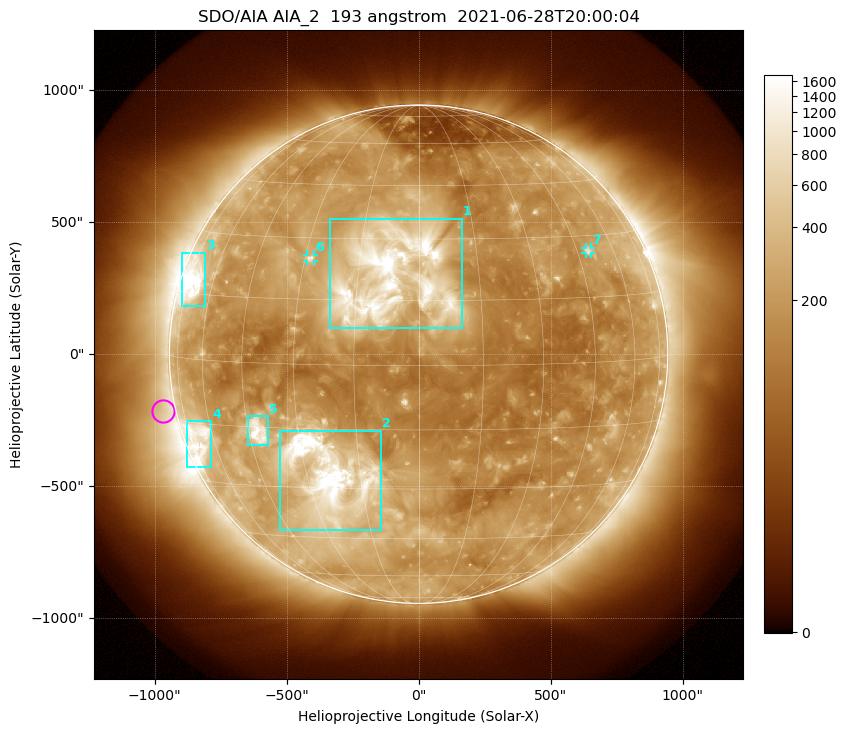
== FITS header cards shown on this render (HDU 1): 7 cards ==
TELESCOP= 'SDO/AIA '           / For AIA: SDO/AIA
INSTRUME= 'AIA_2   '           / For AIA: AIA_ATA1, AIA_ATA2, AIA_ATA3 or AIA_AT
WAVELNTH=                  193 / [angstrom] Wavelength
WAVEUNIT= 'angstrom'           / Wavelength unit: angstrom
DATE-OBS= '2021-06-28T20:00:04.843' / [ISO] Date when observation started; ISO 8
CTYPE1  = 'HPLN-TAN'           / CTYPE1: HPLN
CTYPE2  = 'HPLT-TAN'           / CTYPE2: HPLT

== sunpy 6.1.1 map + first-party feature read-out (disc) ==
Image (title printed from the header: SDO/AIA AIA_2  193 angstrom  2021-06-28T20:00:04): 1024 x 1024 px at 2.4 arcsec/px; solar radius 944 arcsec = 393 px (full disc in frame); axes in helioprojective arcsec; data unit not stated in the header (colour bar unlabelled)
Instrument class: DISC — disc imager (sunpy class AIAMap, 193 A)
Bright regions (active regions / flare kernels): reference = the median radial profile (limb darkening/brightening removed); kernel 9 px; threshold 5 sigma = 393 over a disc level ~176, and >= 1.15x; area >= 12 px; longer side >= 9 px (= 22 arcsec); searched inside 0.97 R_sun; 7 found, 7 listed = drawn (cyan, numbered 1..; 2 of them under ~33 arcsec drawn as corner ticks so the feature stays visible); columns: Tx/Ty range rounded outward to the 5 arcsec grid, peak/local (2 s.f.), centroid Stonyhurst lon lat
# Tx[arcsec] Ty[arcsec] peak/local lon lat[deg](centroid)
1 -335..165 100..515 19 -6 +20
2 -525..-145 -670..-290 22 -24 -27
3 -900..-805 180..385 12 -70 +18
4 -880..-785 -430..-255 5.8 -67 -19
5 -645..-570 -345..-235 10 -42 -16
6 -425..-395 350..380 5.2 -28 +25
7 630..655 380..405 4 +49 +26
Off-limb structures (1.02-1.3 R_sun): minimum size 162 px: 3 found; the strongest spans PA ~50..135 deg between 1.02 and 1.3 R_sun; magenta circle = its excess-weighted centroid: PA ~105 deg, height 1.05 R_sun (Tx ~-970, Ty ~-215 arcsec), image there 1.5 x the reference